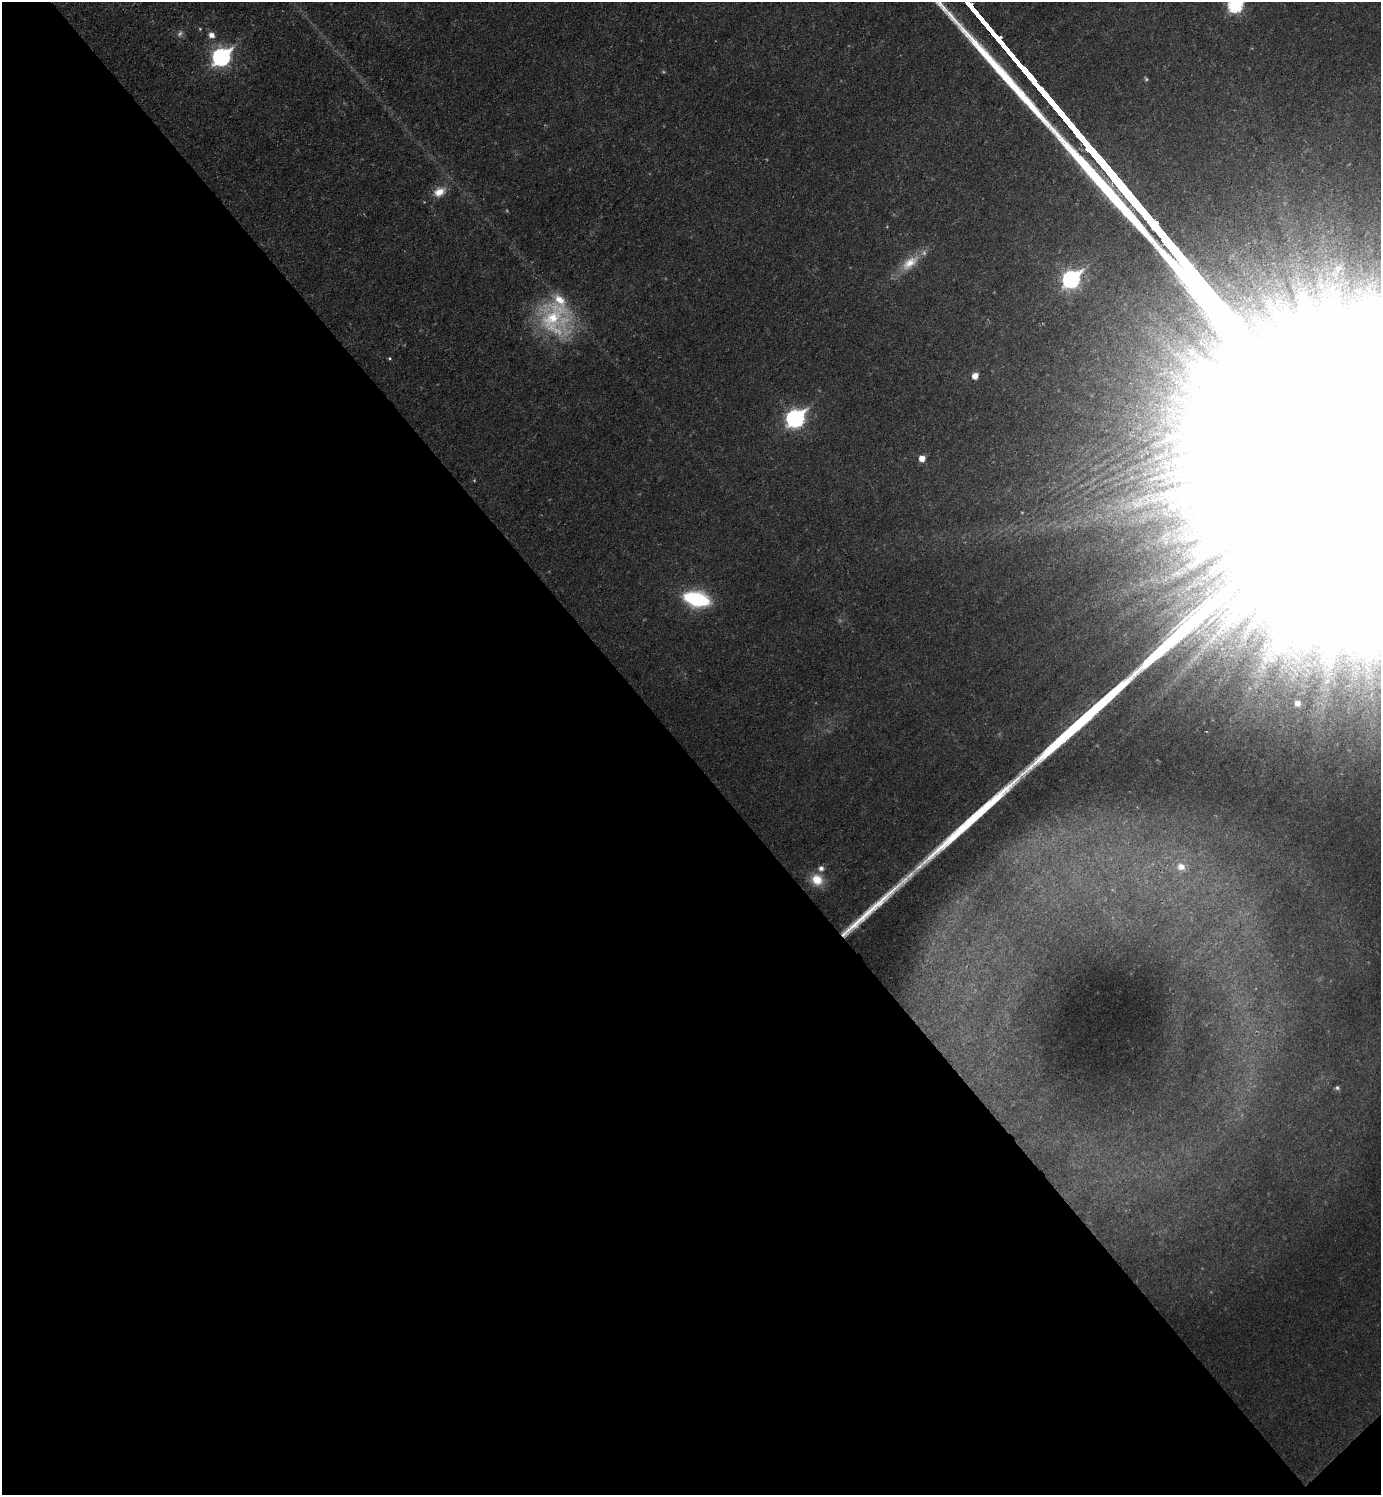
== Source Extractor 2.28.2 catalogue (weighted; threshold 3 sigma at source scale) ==
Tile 14 of 4 x 4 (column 2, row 4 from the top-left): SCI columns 1537-2915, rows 3-1495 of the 5973 x 5975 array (HDU 1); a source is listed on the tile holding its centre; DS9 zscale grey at full resolution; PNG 1383 x 1497 px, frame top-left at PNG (2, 2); no overlay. Shown black and unused: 50% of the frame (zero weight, under 2 of 3 exposures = <1% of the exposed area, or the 3 px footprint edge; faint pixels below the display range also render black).
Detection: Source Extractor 2.28.2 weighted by HDU 2 'WHT'; one run over the whole footprint, this tile lists its part. Background 0.0392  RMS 0.0076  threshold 0.0341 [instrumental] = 3 sigma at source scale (4.5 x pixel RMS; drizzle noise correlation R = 1.50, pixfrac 1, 0.05/0.05 arcsec/px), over >= 5 px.
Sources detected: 30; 1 too faint to see at this stretch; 5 inside a brighter object's white glare — not listed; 3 inside a brighter listed object's ellipse — not listed separately; the other 21 listed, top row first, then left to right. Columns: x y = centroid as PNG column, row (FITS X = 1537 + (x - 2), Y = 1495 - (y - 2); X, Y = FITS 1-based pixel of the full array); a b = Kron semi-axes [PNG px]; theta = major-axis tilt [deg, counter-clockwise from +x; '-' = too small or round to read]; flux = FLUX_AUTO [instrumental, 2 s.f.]
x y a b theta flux
1235 5 8 7 - 120
211 35 7 6 - 4.6
221 57 9 7 40 240
1146 79 5 4 - 1.1
439 192 17 10 28 9.2
910 263 28 13 37 15
1338 268 15 8 60 5.9
1071 279 9 7 44 190
553 319 49 42 -84 70
975 376 6 5 - 6.2
795 418 9 8 - 230
922 458 6 6 - 7
1167 467 9 7 -88 5.5
1198 494 101 22 18 100
696 599 22 12 -13 70
1211 620 35 7 41 20
1213 639 23 9 56 16
1297 703 5 5 - 4
1181 867 12 10 -18 7.2
817 880 15 12 -36 13
1337 1088 6 5 - 1.6
Isophote crosses this tile's border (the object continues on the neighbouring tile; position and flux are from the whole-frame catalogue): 1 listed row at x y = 1235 5